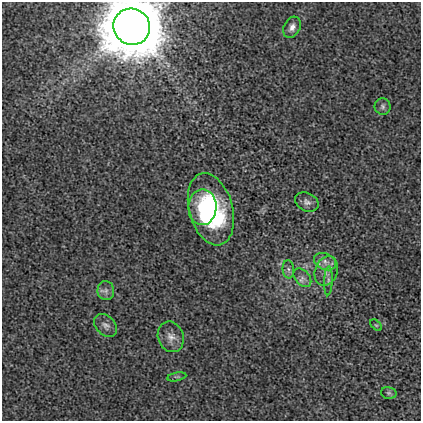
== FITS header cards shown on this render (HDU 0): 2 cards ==
NAXIS1  =                  419
NAXIS2  =                  419

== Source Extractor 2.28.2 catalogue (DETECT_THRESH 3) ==
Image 419 x 419 px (HDU 0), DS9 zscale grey, 1 PNG px = 1 image px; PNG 423 x 423 px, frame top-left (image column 1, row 419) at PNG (2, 2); each listed source drawn as its Kron ellipse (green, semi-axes under 4 px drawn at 4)
Background 2.82e-04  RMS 0.0016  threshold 0.00483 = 3 sigma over >= 5 px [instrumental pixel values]
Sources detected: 17; all 17 listed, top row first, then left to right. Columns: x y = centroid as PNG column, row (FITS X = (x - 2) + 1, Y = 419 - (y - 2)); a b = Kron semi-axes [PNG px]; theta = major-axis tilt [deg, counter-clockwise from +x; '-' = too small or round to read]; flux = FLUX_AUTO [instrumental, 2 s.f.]
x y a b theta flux
132 27 18 18 - 760
292 27 11 8 62 0.6
383 106 8 8 - 0.35
307 202 12 9 -26 0.51
202 207 18 14 89 3.3
211 209 37 22 -74 13
325 262 11 8 -24 0.68
288 269 9 6 -84 0.34
326 271 15 11 68 1.1
302 278 11 7 -49 0.54
328 281 14 4 88 0.4
106 291 9 8 - 0.51
376 325 7 4 -44 0.17
106 326 13 9 -46 0.56
171 337 15 12 -69 1
177 377 10 3 11 0.17
389 393 8 5 -15 0.24
At the frame edge (FLAGS 8, measured only in part): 1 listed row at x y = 132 27